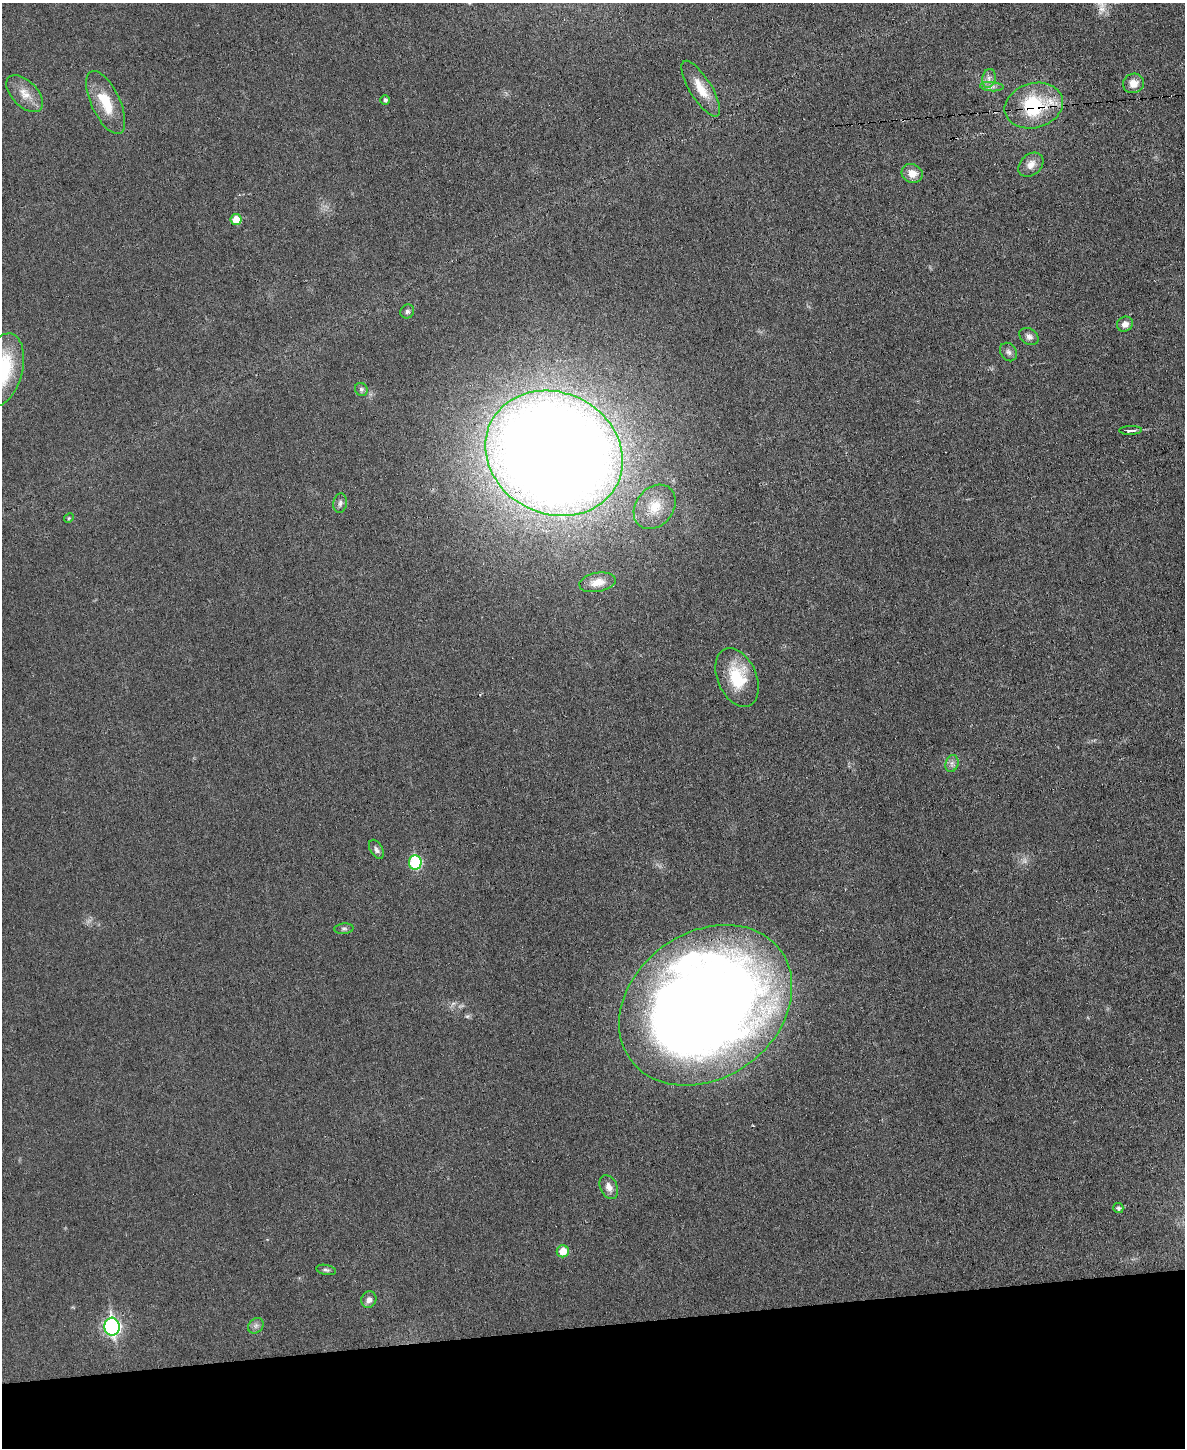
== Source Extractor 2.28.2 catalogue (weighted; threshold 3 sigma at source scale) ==
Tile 10 of 4 x 3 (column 2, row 3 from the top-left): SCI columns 1185-2367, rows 132-1577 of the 4736 x 4713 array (HDU 1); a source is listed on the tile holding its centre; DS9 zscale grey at full resolution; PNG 1187 x 1450 px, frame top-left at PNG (2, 3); each listed source drawn as its Kron ellipse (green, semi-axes under 4 px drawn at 4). Shown black and unused: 8% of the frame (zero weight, under 3 of 6 exposures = <1% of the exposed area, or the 3 px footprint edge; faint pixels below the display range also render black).
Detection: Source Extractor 2.28.2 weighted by HDU 2 'WHT'; one run over the whole footprint, this tile lists its part. Background 0.0307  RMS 0.004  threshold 0.0163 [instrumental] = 3 sigma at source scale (4.09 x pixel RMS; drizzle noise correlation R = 1.36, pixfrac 0.8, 0.05/0.05 arcsec/px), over >= 5 px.
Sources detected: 38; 1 too faint to see at this stretch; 1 cosmic-ray / hot-pixel residue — neither listed nor drawn; the other 36 listed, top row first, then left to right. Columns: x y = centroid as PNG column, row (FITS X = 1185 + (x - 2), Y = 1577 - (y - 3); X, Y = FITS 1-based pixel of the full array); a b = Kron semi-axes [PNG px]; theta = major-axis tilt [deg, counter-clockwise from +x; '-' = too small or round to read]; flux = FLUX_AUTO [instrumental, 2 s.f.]
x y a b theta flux
989 78 9 6 77 1.9
1133 83 10 9 - 3.7
992 87 12 4 -4 1.4
701 89 32 11 -58 7.8
25 94 22 12 -45 5.5
385 100 5 4 - 1
106 102 34 14 -65 12
1034 106 29 22 16 30
1031 165 14 10 42 3.2
912 173 11 9 -25 4.5
236 219 5 5 - 6
407 311 7 6 - 0.99
1125 324 8 7 - 2.4
1029 336 10 7 -34 1.9
1008 352 10 8 -55 1.4
3 370 37 20 76 30
361 389 7 6 - 0.87
1130 430 11 4 1 1.2
554 453 70 61 -26 1000
340 503 10 7 78 1.4
655 507 24 18 51 9.6
69 518 5 4 - 0.45
598 582 18 9 10 5.3
737 677 31 19 -67 17
952 764 8 6 72 1.5
376 849 10 6 -60 1.3
415 863 7 6 - 28
344 929 9 5 4 0.88
706 1005 93 73 36 670
609 1187 12 8 -65 2.9
1118 1208 5 5 - 0.97
563 1251 6 6 - 5.8
326 1270 10 5 -11 0.89
369 1300 8 7 - 2
256 1326 8 7 - 1.4
112 1327 9 7 -86 95
Overlapping masked pixels (flux is a lower limit): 1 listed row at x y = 1034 106
Isophote crosses this tile's border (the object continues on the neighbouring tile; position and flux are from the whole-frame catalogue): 1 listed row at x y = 3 370